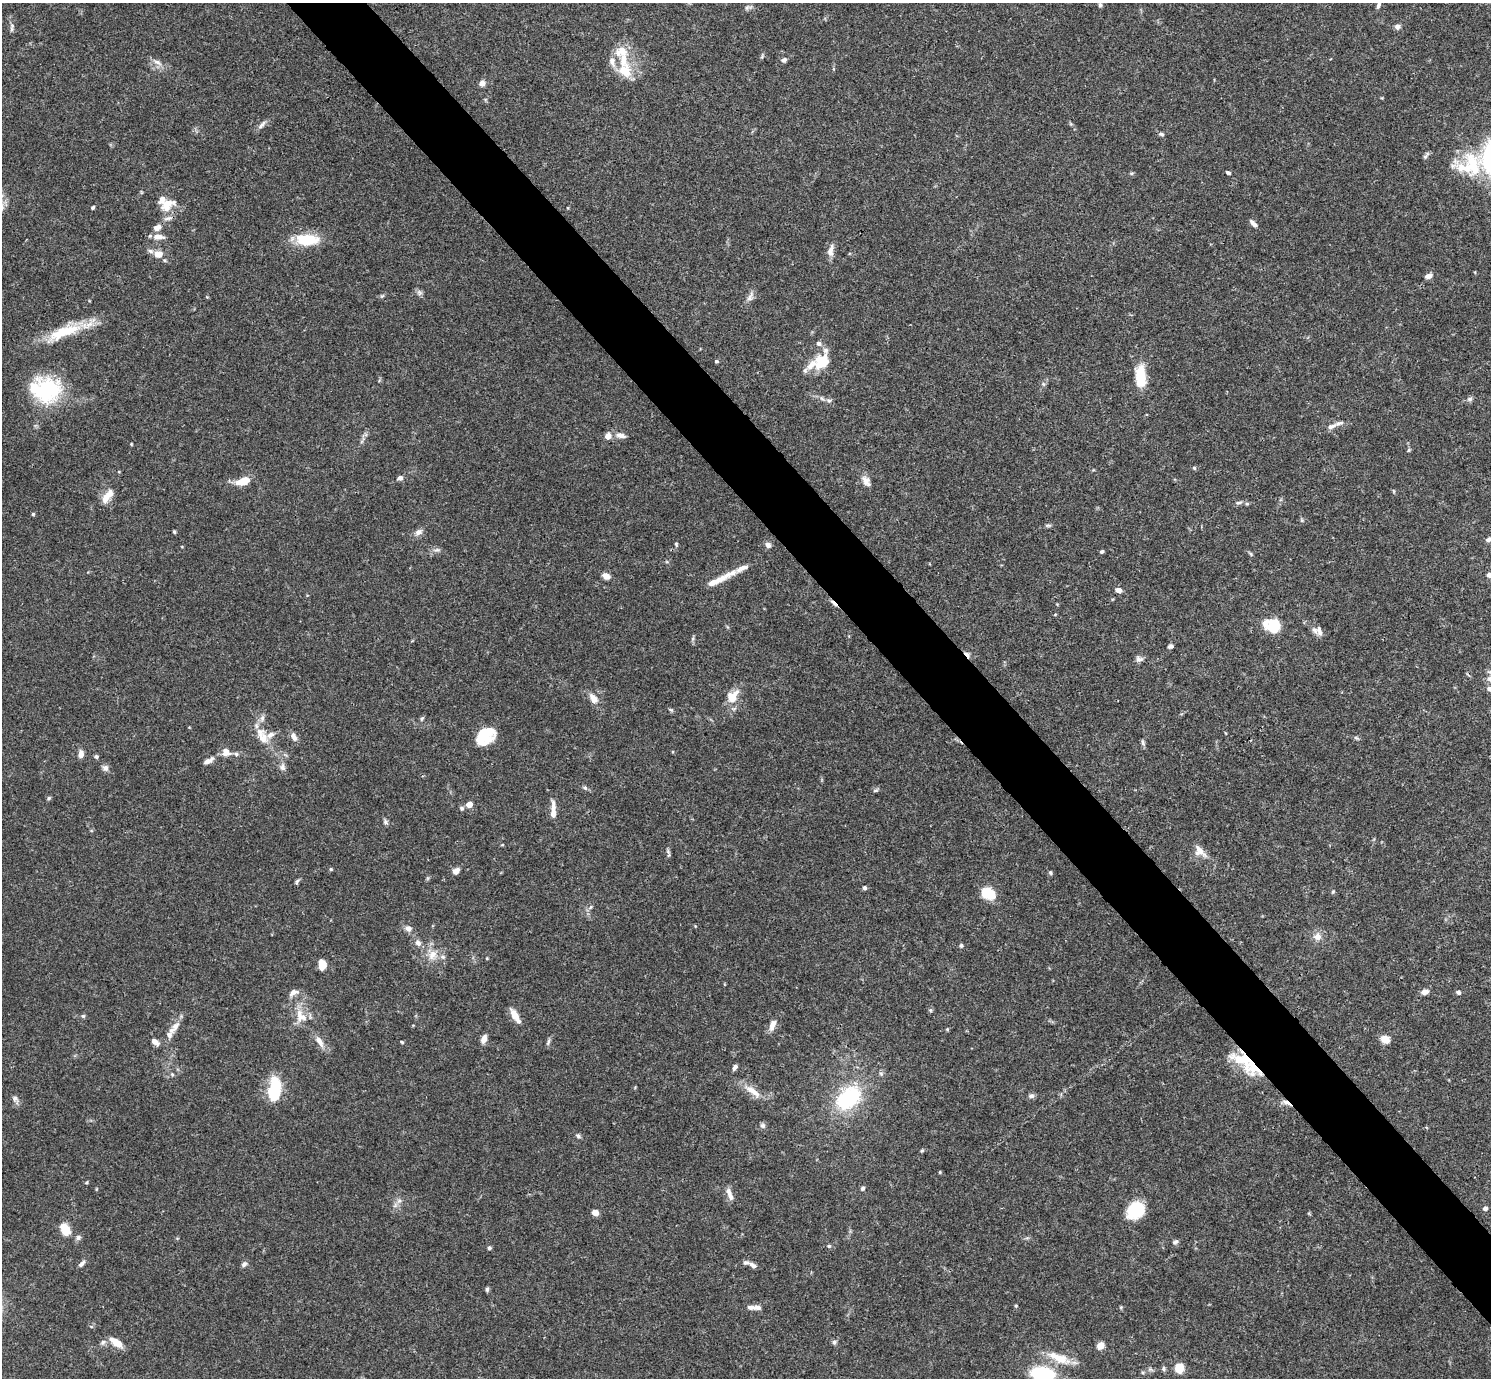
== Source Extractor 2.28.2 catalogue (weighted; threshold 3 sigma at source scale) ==
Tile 6 of 4 x 4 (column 2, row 2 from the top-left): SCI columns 1491-2979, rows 2909-4284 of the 5961 x 5958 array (HDU 1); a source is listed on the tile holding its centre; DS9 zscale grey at full resolution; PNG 1493 x 1380 px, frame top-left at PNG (2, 3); no overlay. Shown black and unused: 5% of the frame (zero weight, under 3 of 4 exposures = <1% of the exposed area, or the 3 px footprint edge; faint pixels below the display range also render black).
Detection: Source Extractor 2.28.2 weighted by HDU 2 'WHT'; one run over the whole footprint, this tile lists its part. Background 0.0692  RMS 0.0032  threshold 0.0144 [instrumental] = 3 sigma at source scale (4.5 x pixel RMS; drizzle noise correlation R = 1.50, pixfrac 1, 0.05/0.05 arcsec/px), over >= 5 px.
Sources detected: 197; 3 inside a brighter object's white glare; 2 cosmic-ray / hot-pixel residue — not listed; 27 inside a brighter listed object's ellipse — not listed separately; the other 165 listed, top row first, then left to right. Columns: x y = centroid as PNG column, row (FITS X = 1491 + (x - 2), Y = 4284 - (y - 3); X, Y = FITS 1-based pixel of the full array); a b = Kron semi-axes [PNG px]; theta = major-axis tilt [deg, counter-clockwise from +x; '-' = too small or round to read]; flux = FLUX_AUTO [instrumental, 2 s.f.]
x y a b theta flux
1100 5 5 4 - 0.62
1378 5 9 5 69 1.1
748 7 12 6 16 0.92
1397 26 6 6 - 1.3
12 27 14 5 85 1
623 60 27 14 -85 7.7
784 60 6 5 - 1
157 62 15 6 -29 1.9
482 83 6 6 - 1.8
1071 124 6 4 -45 0.43
262 125 16 5 46 1.3
1161 134 7 5 -12 0.69
1469 165 116 49 27 49
1228 172 5 4 - 0.56
1132 173 7 4 0 0.42
162 199 24 12 -89 3.6
93 207 4 3 - 0.5
1254 224 10 4 -44 1.5
157 227 9 6 23 2.1
158 237 14 7 -2 2.6
305 239 30 14 -4 10
151 251 8 6 -17 0.86
831 251 17 8 79 2.2
158 254 7 6 - 4.1
1429 276 8 5 23 1.8
419 293 8 7 - 0.95
382 296 6 5 - 0.49
750 297 15 7 64 1.7
64 332 51 15 25 14
716 361 4 4 - 0.44
820 362 22 15 84 7.3
1140 376 24 10 -88 9.7
1043 384 6 4 -88 0.55
47 391 33 33 - 25
1470 399 8 6 16 0.84
829 400 8 6 8 0.96
1331 426 15 6 23 1.6
621 435 14 7 -13 1.8
608 436 7 7 - 2.3
131 444 4 3 - 0.27
1409 450 6 4 38 0.45
1194 468 5 5 - 0.5
400 478 6 5 - 1.2
243 481 15 8 15 5.5
866 481 16 9 -56 2.3
108 496 21 9 51 3.8
1239 503 10 5 10 0.89
33 514 4 4 - 0.44
1302 520 6 5 - 0.49
1048 525 9 4 -4 0.56
174 532 4 3 - 0.45
418 532 11 7 33 1.7
1489 539 7 5 22 1
676 544 7 4 -72 0.43
768 545 8 7 - 1.2
437 550 11 6 0 1.1
1102 552 4 3 - 0.71
1251 554 7 4 -33 0.47
1489 575 5 5 - 1.1
606 576 7 5 -29 2.9
720 579 42 6 26 5.7
1118 590 6 5 - 2
1055 615 4 3 - 0.25
1275 625 18 13 66 7.1
1319 631 13 6 -77 1.6
693 638 7 4 72 0.55
1170 646 7 5 23 0.72
1139 659 10 7 -3 1.2
1489 689 8 7 - 1.3
733 696 17 12 53 5.5
593 699 13 8 -56 3
671 710 8 4 -35 0.49
422 718 8 4 62 0.54
485 735 21 15 46 11
262 736 26 13 -63 6
294 736 13 7 -64 1.7
1356 738 8 5 -26 0.57
1143 742 9 5 -74 0.7
226 752 11 10 - 2.5
81 754 8 6 86 2.2
96 757 5 5 - 0.61
208 761 12 6 28 1.8
282 767 10 8 89 1.4
105 768 8 8 - 1.3
585 788 7 5 -24 0.67
876 790 8 4 26 0.55
49 798 6 5 - 0.51
469 804 5 4 - 4.5
553 807 21 6 -86 2.3
462 808 6 6 - 0.67
386 822 7 6 - 0.77
502 845 5 3 - 0.28
668 851 8 4 -54 0.61
1200 851 21 11 -47 3.2
331 869 5 4 - 0.38
456 871 9 7 32 1.6
1050 872 5 5 - 0.54
297 881 9 4 53 0.61
865 888 5 5 - 0.85
1333 891 6 4 53 0.39
988 893 15 11 -30 8.4
591 907 7 5 37 0.76
408 928 8 7 - 1.8
1317 936 10 10 - 2.5
418 943 9 7 -66 1.5
961 945 5 5 - 0.56
432 955 16 11 61 3.9
487 958 5 3 - 0.29
322 965 8 6 -89 5.9
293 992 13 7 22 1.8
1425 992 8 6 22 1.9
1458 992 6 5 - 0.73
930 1010 5 5 - 0.47
83 1016 6 5 - 0.54
515 1016 20 7 -59 3.5
303 1017 15 12 -25 3.6
772 1025 15 7 71 2.3
175 1026 14 9 57 2.5
947 1029 5 4 - 0.33
484 1039 9 6 70 2.2
1385 1039 7 6 - 4.8
319 1041 16 7 -58 2.7
155 1042 11 6 -39 1.7
402 1042 4 3 - 0.35
548 1042 12 4 71 0.75
735 1067 6 4 56 0.98
1253 1067 27 23 -54 12
172 1074 5 4 - 0.45
752 1091 26 8 -35 4.5
272 1092 22 11 -75 11
1031 1096 8 6 -12 0.92
848 1098 24 16 40 30
15 1099 13 7 -61 1.3
1286 1103 15 5 -29 1.6
762 1126 7 7 - 0.88
578 1136 7 5 -35 0.69
922 1151 5 4 - 0.39
940 1172 4 4 - 0.32
86 1182 5 3 - 0.36
863 1188 6 5 - 0.58
729 1194 18 6 -69 2.1
399 1201 8 6 43 1.2
1485 1208 5 4 - 1.3
1135 1210 17 14 38 15
595 1213 6 5 - 2.4
65 1229 12 8 -66 5.6
78 1237 8 6 31 0.95
1175 1242 8 5 22 0.74
829 1246 6 5 - 0.55
489 1248 5 4 - 0.6
81 1264 10 5 45 1.1
244 1264 8 6 45 0.91
753 1265 10 5 -27 1.1
487 1289 6 4 -90 0.6
1016 1306 5 4 - 0.37
751 1307 10 6 -11 1.3
1121 1307 5 3 - 0.35
103 1342 9 6 28 1.1
834 1342 6 6 - 0.7
116 1343 16 8 -33 4
1100 1345 8 6 47 2.5
1059 1358 35 11 -22 6.7
1179 1368 7 7 - 6.7
1164 1369 6 6 - 0.63
1042 1374 21 12 -7 24
Overlapping masked pixels (flux is a lower limit): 2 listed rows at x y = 1253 1067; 1286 1103
Isophote crosses this tile's border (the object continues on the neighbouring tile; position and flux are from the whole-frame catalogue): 5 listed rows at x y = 1469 165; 1489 539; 1489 575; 1489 689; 1042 1374